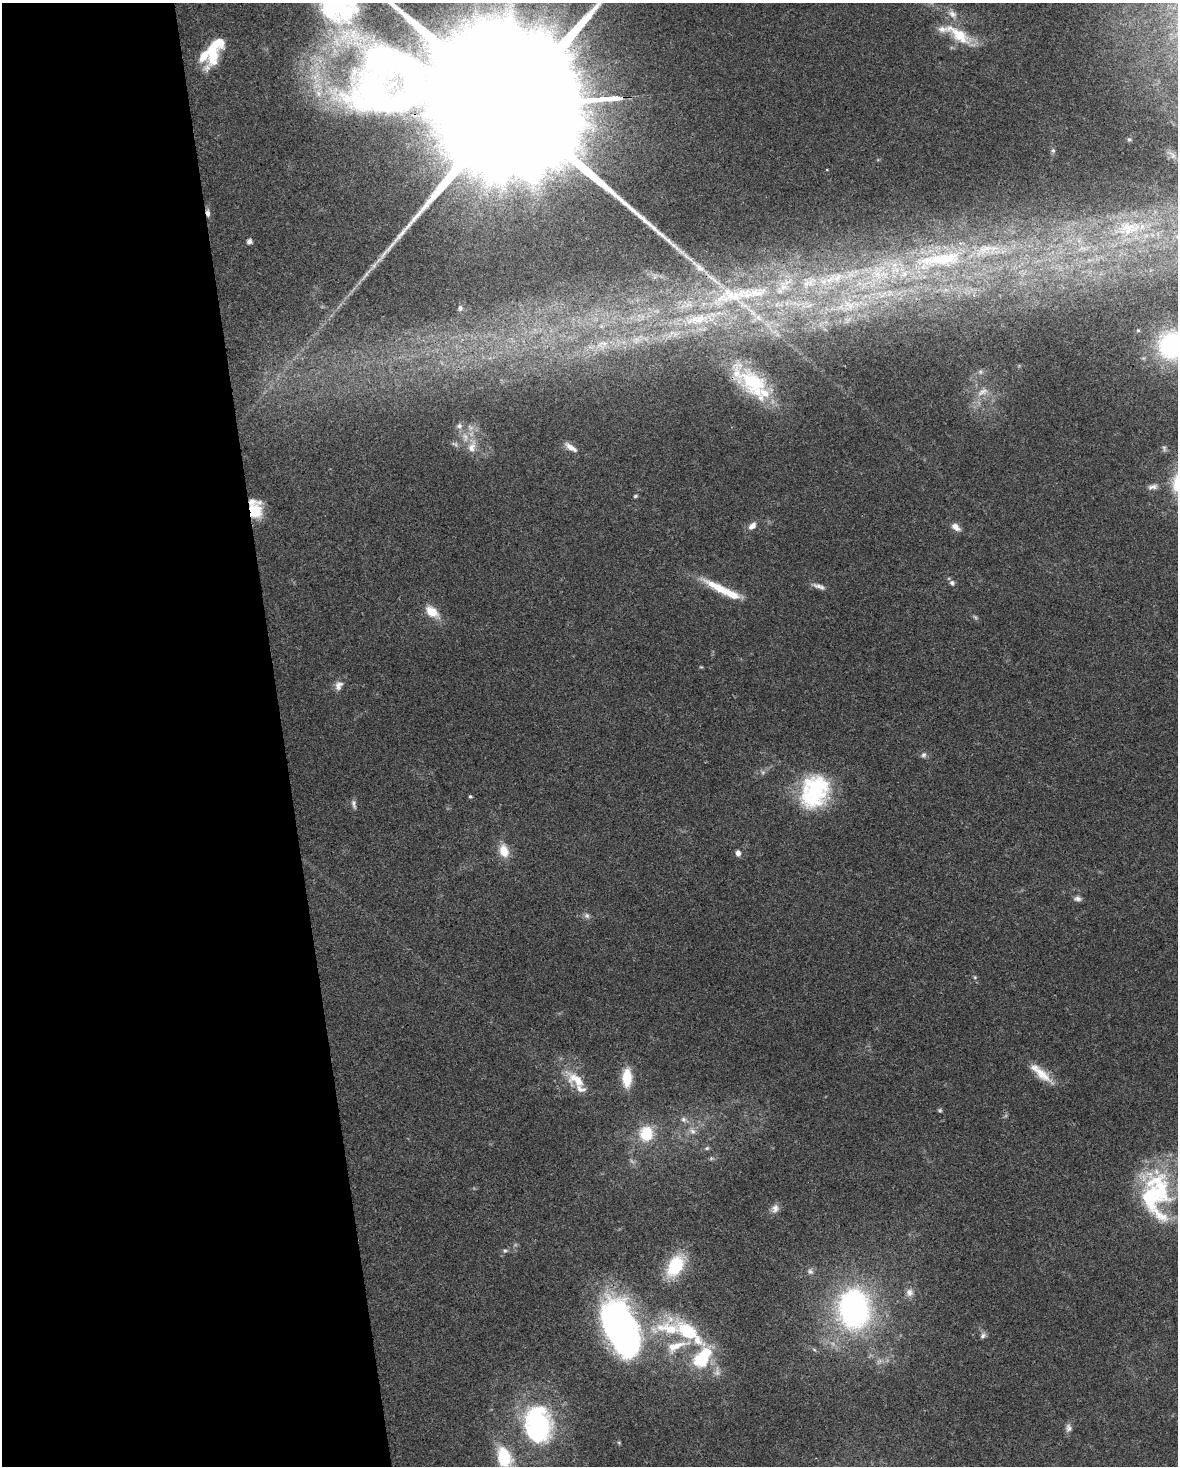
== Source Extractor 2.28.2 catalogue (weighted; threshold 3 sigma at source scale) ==
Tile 5 of 4 x 3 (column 1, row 2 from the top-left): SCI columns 1-1176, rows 1524-2987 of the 4706 x 4467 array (HDU 1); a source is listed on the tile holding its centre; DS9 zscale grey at full resolution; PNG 1180 x 1468 px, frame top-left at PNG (2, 3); no overlay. Shown black and unused: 24% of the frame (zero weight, under 3 of 4 exposures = <1% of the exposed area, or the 3 px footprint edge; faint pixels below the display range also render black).
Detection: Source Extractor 2.28.2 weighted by HDU 2 'WHT'; one run over the whole footprint, this tile lists its part. Background 0.0955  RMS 0.0055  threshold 0.025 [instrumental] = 3 sigma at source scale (4.5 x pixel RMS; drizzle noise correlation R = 1.50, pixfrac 1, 0.0396/0.0396 arcsec/px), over >= 5 px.
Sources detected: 94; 3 too faint to see at this stretch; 5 inside a brighter object's white glare — not listed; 18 inside a brighter listed object's ellipse — not listed separately; the other 68 listed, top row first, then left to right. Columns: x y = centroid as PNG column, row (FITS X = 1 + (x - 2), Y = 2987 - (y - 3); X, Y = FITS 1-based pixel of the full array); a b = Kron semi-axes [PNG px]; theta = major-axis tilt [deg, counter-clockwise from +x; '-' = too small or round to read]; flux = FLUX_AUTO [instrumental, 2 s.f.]
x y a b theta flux
952 14 14 9 -40 4.2
958 34 41 14 -34 19
213 51 35 12 90 15
515 105 140 34 3 97000
1129 139 6 4 0 0.59
1053 150 6 5 - 0.97
208 213 9 5 -86 2.3
1130 228 36 20 3 27
249 241 5 5 - 2.6
938 260 105 28 12 150
699 268 15 7 -42 3.7
736 295 76 19 8 52
849 305 45 21 5 45
460 308 7 6 - 1.5
758 318 10 6 -46 2.7
699 319 20 12 31 11
1138 330 5 4 - 0.72
636 340 12 7 53 3.8
602 344 19 13 22 11
1172 345 28 27 - 79
980 372 6 5 - 1.3
753 383 50 25 -47 40
983 391 16 9 22 5.4
459 426 8 7 - 1.8
455 444 10 5 -19 1.5
472 447 19 10 71 6.5
571 447 18 7 -34 4.1
1164 448 9 5 -77 1.3
1153 487 15 7 9 2.8
635 496 6 4 17 0.81
255 511 16 13 75 17
752 526 11 7 42 3.6
956 527 12 7 -38 3.7
952 583 7 7 - 1.6
818 586 15 6 -13 3
720 589 49 10 -28 17
432 612 17 10 -37 10
975 617 7 4 -45 0.98
339 685 13 9 63 3.6
924 755 8 7 - 1.7
815 791 38 29 67 59
470 796 5 4 - 0.76
354 804 12 6 -78 1.8
504 851 15 10 -75 9.3
738 853 7 6 - 2.4
1077 899 11 6 -3 2
587 916 8 7 - 1.8
975 977 6 5 - 0.8
1042 1074 33 10 -41 11
627 1078 19 10 89 16
576 1080 32 15 -35 14
940 1110 6 5 - 0.87
683 1119 7 6 - 1.7
693 1131 9 7 -50 2.4
646 1134 16 14 87 18
707 1148 7 5 16 1.1
1161 1191 86 22 -85 52
775 1208 12 10 70 3.3
505 1251 6 5 - 1.1
810 1271 8 8 - 2
909 1292 10 10 - 3.4
854 1309 39 31 -88 150
615 1326 48 28 -87 160
689 1332 109 30 -64 63
983 1336 9 7 58 1.7
538 1424 47 35 -66 74
1068 1428 11 8 -87 2.4
504 1457 26 17 -75 29
Overlapping masked pixels (flux is a lower limit): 4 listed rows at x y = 515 105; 208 213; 736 295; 255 511
Isophote crosses this tile's border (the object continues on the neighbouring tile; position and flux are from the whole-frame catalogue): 3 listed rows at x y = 515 105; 1172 345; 504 1457